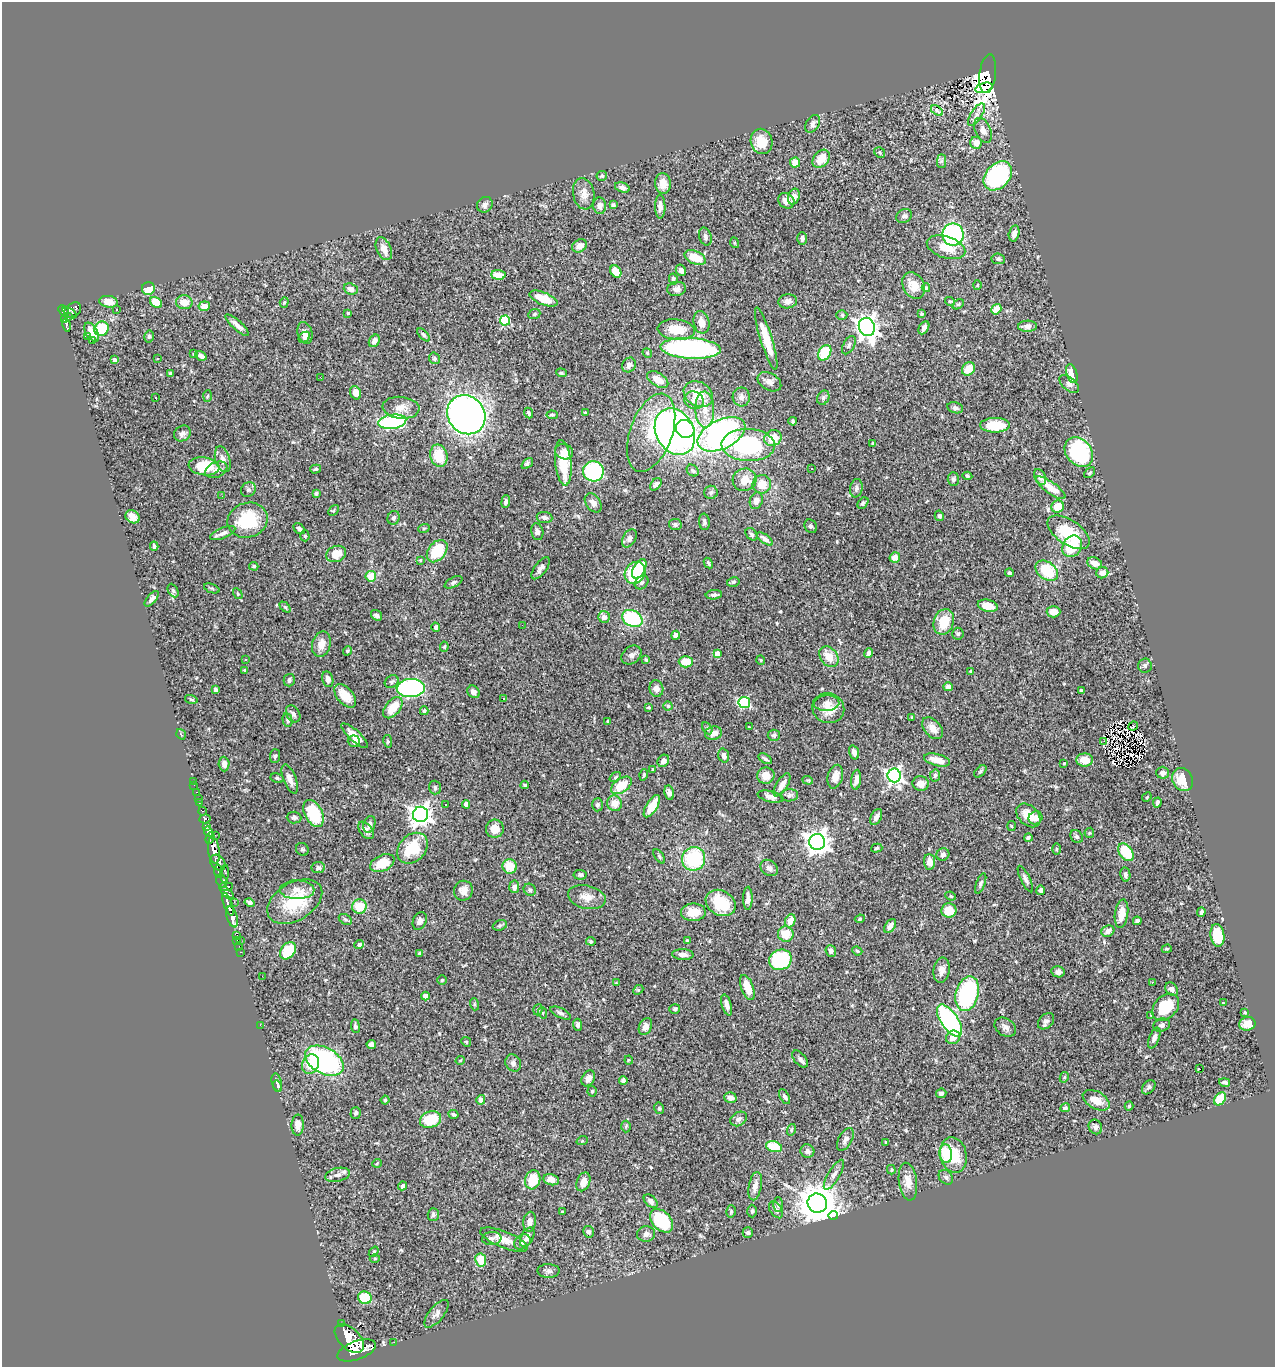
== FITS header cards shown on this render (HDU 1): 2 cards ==
NAXIS1  =                 1273
NAXIS2  =                 1365

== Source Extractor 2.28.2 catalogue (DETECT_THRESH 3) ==
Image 1273 x 1365 px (HDU 1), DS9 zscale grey, 1 PNG px = 1 image px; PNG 1277 x 1369 px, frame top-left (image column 1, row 1365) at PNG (2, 2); each listed source drawn as its Kron ellipse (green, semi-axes under 4 px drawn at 4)
Background 2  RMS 0.042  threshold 0.127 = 3 sigma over >= 5 px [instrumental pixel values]
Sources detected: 526; of the 526, the 500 brightest by FLUX_AUTO listed and drawn (26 fainter detections omitted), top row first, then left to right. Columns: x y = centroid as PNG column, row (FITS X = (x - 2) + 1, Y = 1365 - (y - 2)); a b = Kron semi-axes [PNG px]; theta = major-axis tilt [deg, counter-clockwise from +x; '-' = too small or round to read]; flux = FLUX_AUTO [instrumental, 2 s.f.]
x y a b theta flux
988 74 19 8 83 1000
984 88 9 5 16 21
937 111 7 2 -35 5.2
976 115 13 5 56 12
813 124 9 6 57 9.5
983 130 13 8 -67 17
762 141 13 10 -70 51
976 143 6 6 - 26
880 152 6 5 - 4.4
821 159 10 7 48 46
942 161 7 4 89 6
795 162 5 5 - 24
602 176 5 5 - 3.7
998 176 16 12 47 370
663 183 10 8 -83 33
622 187 7 5 -17 10
584 194 16 10 -80 24
794 197 8 5 71 15
786 201 8 7 - 18
485 205 8 7 - 10
613 205 4 4 - 5
600 206 8 6 -85 15
660 206 12 5 -90 16
904 216 8 6 33 8.8
1014 233 8 5 77 12
953 235 11 10 - 360
705 237 9 6 -74 8.3
802 238 6 5 - 8.8
735 243 5 3 - 2.5
579 246 8 6 35 22
946 247 20 10 -18 52
384 249 12 7 -65 25
695 258 11 6 -25 63
998 259 6 5 - 5.7
681 270 6 5 - 13
616 272 6 5 - 35
498 275 7 5 -3 29
673 279 5 4 - 7
977 285 5 3 - 3
914 286 14 10 -60 36
926 288 4 3 - 3.8
148 289 6 6 - 52
351 289 7 5 -21 17
677 289 9 7 8 13
543 299 15 6 -22 57
788 301 9 7 8 12
950 301 5 4 - 2.8
108 302 9 6 -9 23
156 302 6 5 - 54
184 302 8 7 - 30
284 302 5 4 - 3.3
958 304 6 4 29 3.9
204 306 5 5 - 28
117 309 3 2 - 4
996 309 5 4 - 40
64 310 6 4 -48 1100
73 310 9 6 38 970
70 313 8 4 -33 750
348 313 3 3 - 3.9
534 314 6 5 - 4.1
922 314 4 3 - 4.6
842 315 5 4 - 4.7
68 317 4 3 - 140
65 320 3 3 - 330
505 321 5 5 - 210
701 322 11 7 -78 26
66 325 6 3 -77 340
237 325 15 5 -41 16
1027 326 9 5 3 14
867 327 9 7 -67 2000
924 328 7 4 60 10
101 329 7 7 - 86
676 329 18 10 -5 63
92 332 10 5 -59 24
305 333 11 7 -74 21
424 335 8 4 -48 5.8
87 336 2 2 - 870
149 336 6 4 76 4.9
304 337 6 4 45 7.4
766 339 32 6 -73 67
92 341 2 2 - 4.1
374 341 6 5 - 14
849 345 10 5 61 7.2
690 348 30 10 -3 550
647 353 5 4 - 3.8
825 353 8 6 60 110
193 354 3 2 - 2.6
201 356 6 4 -33 10
157 358 3 3 - 4.2
434 358 6 5 - 5.9
114 360 4 4 - 15
629 365 8 6 57 9.9
968 369 7 6 - 37
171 373 4 3 - 4.7
561 373 5 4 - 4.3
1072 374 10 5 -74 37
320 377 2 2 - 4.2
658 379 11 6 -31 31
769 382 13 8 -30 15
1069 384 11 6 -40 11
356 393 7 5 -70 20
698 394 15 12 -31 67
207 396 6 4 86 3
155 397 3 2 - 3.3
741 397 9 8 - 14
823 398 7 6 - 6.3
694 400 10 8 -27 17
401 408 18 11 -5 31
955 408 8 5 -14 7.2
705 410 18 9 -87 40
529 413 5 4 - 6.1
585 413 3 3 - 4.1
466 415 20 18 -51 1700
552 415 5 3 - 3.7
793 421 4 3 - 5.3
392 422 14 7 8 390
995 425 14 7 1 92
685 429 9 8 - 160
675 432 24 19 -62 1300
651 433 41 21 70 140
182 434 9 7 36 11
721 434 25 14 26 920
773 438 9 7 25 53
873 443 4 3 - 2.8
748 445 27 16 -2 350
564 452 9 7 -18 14
1079 452 16 12 -51 310
439 456 11 8 -77 73
223 459 13 7 -73 18
563 463 23 8 -84 83
527 464 7 4 39 5
204 466 15 9 -7 96
811 468 3 2 - 4.9
316 469 5 4 - 4.7
216 470 11 7 23 16
693 470 6 5 - 6.2
593 471 10 10 - 270
1090 473 6 4 41 4.3
967 476 5 4 - 3.8
1040 477 8 5 -65 14
953 479 6 5 - 6
744 480 12 11 - 45
656 484 7 4 48 9.3
762 484 9 9 - 38
856 488 9 6 81 8.7
1051 488 18 5 -35 41
248 490 8 7 - 7.5
711 492 6 6 - 6.2
316 494 4 3 - 4
222 496 3 2 - 4.4
756 501 9 6 72 17
506 502 6 4 84 6.9
593 503 10 7 -54 15
863 503 6 4 50 5.4
1058 506 6 6 - 51
333 510 6 4 46 3.5
939 516 5 4 - 6.2
133 517 7 6 - 24
545 517 8 5 -6 8.7
394 518 7 6 - 6.7
248 520 20 17 19 140
704 522 8 5 -85 7
675 524 6 5 - 5.5
811 526 7 6 - 7
424 528 6 3 19 2.9
299 529 6 4 -44 8
537 532 8 6 -80 8.8
1069 532 24 12 -34 110
223 533 13 5 22 12
751 534 7 5 -50 6.8
305 536 5 4 - 4.3
629 538 10 6 60 10
765 539 9 4 -35 12
154 546 4 3 - 6.1
1072 546 11 9 56 93
437 551 12 8 51 99
336 554 10 8 19 41
895 557 5 5 - 24
420 560 3 3 - 2.5
708 563 5 3 - 4
1095 563 8 5 -24 22
254 566 5 4 - 3.5
541 568 13 6 54 12
639 569 10 6 61 140
1047 571 12 8 -37 110
635 573 11 10 - 170
1009 573 4 4 - 4.1
1102 573 6 5 - 21
371 576 5 5 - 55
454 582 10 5 29 5.9
733 582 6 5 - 5.3
642 583 7 6 - 7.9
212 588 8 2 -21 3.5
173 590 7 5 -62 5.6
238 594 6 3 -58 2.8
714 595 8 4 7 8.4
152 599 9 4 49 9.6
988 606 10 6 -12 39
285 607 6 4 -44 4.1
1053 612 7 6 - 28
376 615 6 5 - 8.6
604 617 6 5 - 15
632 618 10 8 -29 210
944 622 13 10 71 68
522 625 2 2 - 9.4
436 627 4 4 - 7.3
958 634 6 5 - 5.8
676 635 4 4 - 26
321 644 13 9 74 26
444 647 5 4 - 3.5
347 651 5 4 - 3.3
717 653 4 4 - 20
869 653 5 4 - 11
631 655 11 8 38 12
829 657 11 8 -53 39
246 659 3 2 - 4
646 660 4 3 - 4.6
761 660 5 4 - 2.7
686 662 7 6 - 52
1145 665 7 7 - 6.7
245 670 3 3 - 2.9
970 671 4 4 - 2.5
328 679 8 5 -77 14
289 680 6 5 - 8.3
392 682 7 6 - 6.5
948 687 4 4 - 11
411 688 14 9 3 600
656 689 8 7 - 16
216 690 4 4 - 13
1081 690 3 3 - 2.7
473 692 7 5 -45 11
345 696 14 8 -49 52
191 699 6 3 -14 3.6
503 699 3 3 - 3
744 702 6 5 - 260
827 703 13 8 3 17
668 706 4 4 - 4.2
648 707 4 3 - 3.2
393 708 12 7 51 62
828 708 16 15 - 41
424 711 4 3 - 4.1
293 714 9 6 -58 9.2
912 718 4 3 - 3
288 720 7 4 -79 4.7
608 721 3 3 - 4.5
1133 726 5 2 - 4.8
749 727 3 3 - 2.7
707 728 7 4 -61 4.9
932 728 13 8 -48 22
713 733 8 6 12 22
181 734 5 3 - 3.3
774 735 6 5 - 8
355 736 17 5 -42 28
354 741 6 6 - 7
388 741 6 4 -78 5
1104 741 2 2 - 3.9
854 752 7 4 -74 13
275 756 7 5 87 5.8
724 756 7 5 -71 10
765 759 7 3 -34 5.8
937 760 13 5 -14 36
1084 760 8 6 0 31
663 761 6 5 - 14
1064 763 3 3 - 3
224 764 7 5 -87 13
653 769 4 3 - 2.9
980 771 7 4 45 4.8
1162 773 6 6 - 13
644 775 5 3 - 3.5
894 775 7 6 - 780
935 775 6 5 - 6.5
766 776 8 8 - 27
615 777 6 4 37 4.2
835 777 12 7 74 24
277 778 7 4 -11 4.9
290 779 15 6 -69 18
808 780 5 4 - 3.3
856 780 10 4 84 20
1183 780 12 10 -59 54
193 781 2 2 - 22
921 783 8 7 - 20
194 785 2 2 - 10
525 785 4 3 - 4.2
621 785 11 7 36 76
782 785 13 5 58 23
435 787 7 6 - 6.3
196 792 3 2 - 57
669 793 7 4 -79 11
789 795 9 6 3 7.9
770 797 13 5 -13 13
1147 797 5 4 - 3.7
198 798 2 2 - 20
1157 802 5 3 - 6.6
199 803 3 2 - 80
615 803 8 7 - 27
466 804 4 4 - 25
446 805 3 2 - 7
597 805 6 5 - 6.4
652 806 13 5 58 60
202 811 4 3 - 480
314 814 14 8 -62 120
421 814 8 7 - 1900
1028 815 14 9 -43 46
294 817 7 6 - 6.7
876 817 9 5 64 11
1035 818 7 6 - 19
205 819 6 4 5 760
369 824 8 5 72 12
1012 826 5 3 - 2.7
206 827 4 3 - 1100
495 829 9 9 - 29
366 830 10 6 -51 13
208 832 5 4 - 2600
1089 833 5 5 - 3.3
215 835 2 2 - 36
1077 837 7 5 -43 6.5
210 838 6 3 69 1800
1028 838 4 3 - 4.3
817 842 8 8 - 2300
412 848 17 13 46 94
877 848 6 4 16 3.9
302 849 7 6 - 5.9
1056 849 5 3 - 3.3
214 850 13 5 -83 7800
1126 852 10 6 -56 97
943 855 6 6 - 8.2
659 856 8 4 -55 4.7
694 859 12 11 - 180
930 862 8 5 -85 23
218 863 9 6 -51 2500
382 863 13 8 24 59
510 866 7 7 - 53
318 868 7 5 8 7.8
769 868 9 7 -37 11
219 871 6 3 -87 1000
225 874 9 4 86 480
580 875 7 5 -6 5.3
1125 875 7 5 -81 8.2
1025 879 14 4 -64 10
222 881 7 5 -62 1900
981 883 11 4 69 6.9
226 887 7 4 4 1500
514 887 6 5 - 15
297 890 17 9 -1 25
530 890 6 5 - 5.8
1041 890 5 4 - 7.7
463 891 10 9 - 21
227 893 8 4 -41 1300
951 896 5 4 - 3.8
587 897 19 11 -13 30
748 898 11 4 89 12
234 902 2 2 - 29
295 902 30 19 31 130
249 903 5 3 - 7.1
721 903 16 12 -31 93
228 904 12 4 -71 3900
359 906 7 7 - 62
949 911 7 7 - 61
693 912 12 9 2 47
1201 912 5 4 - 7.2
1121 914 14 6 83 38
232 917 11 5 -73 3600
345 919 7 5 -31 5.4
860 919 5 4 - 3.5
420 921 9 6 65 10
790 921 7 5 66 31
1137 921 4 4 - 8.2
500 925 7 5 18 5.2
890 926 8 5 55 12
1108 931 6 5 - 14
786 934 8 7 - 47
236 935 4 3 - 83
1217 935 11 7 -81 91
237 940 3 2 - 57
240 940 3 2 - 35
591 941 5 4 - 3.7
687 941 4 4 - 7.6
359 944 5 4 - 6.2
239 946 2 2 - 35
1167 949 5 3 - 3
288 951 9 6 53 110
831 951 6 5 - 9.7
857 951 5 4 - 3.5
241 952 3 2 - 60
420 953 4 3 - 3.9
683 955 10 5 -3 15
780 960 11 10 - 200
942 970 12 8 82 19
1058 972 7 5 -11 12
262 976 3 2 - 4.4
442 980 5 5 - 3.6
1152 982 3 2 - 6.4
616 983 4 4 - 2.4
747 987 13 6 -69 55
1172 989 7 5 -48 11
638 990 5 4 - 3.6
967 994 18 11 75 320
425 996 4 4 - 26
1223 1003 3 3 - 3.2
474 1004 6 4 -72 3.3
727 1005 11 5 -74 14
1166 1007 15 11 45 88
675 1009 5 5 - 4.7
538 1010 6 4 71 3.9
1245 1012 4 3 - 3.7
543 1013 6 3 -71 3.2
561 1013 11 5 -25 8.1
1151 1015 2 2 - 2.6
950 1020 19 8 -56 420
1046 1021 9 6 46 10
1247 1024 8 6 11 27
260 1025 2 2 - 22
578 1025 6 4 -86 7.5
1162 1025 8 6 19 8.2
355 1026 7 4 -83 7.3
645 1026 9 6 67 17
1005 1027 11 8 -33 13
953 1037 7 6 - 20
1154 1038 11 5 68 11
466 1042 5 4 - 3.2
371 1044 4 4 - 9.9
800 1059 10 5 -48 8.8
460 1060 5 3 - 2.7
629 1060 4 4 - 2.7
324 1061 21 13 -29 520
513 1063 9 7 -59 9.9
310 1064 10 8 65 51
1200 1069 4 2 - 29
1064 1077 5 4 - 3.8
588 1078 8 6 59 17
623 1081 4 4 - 7.5
277 1082 9 5 -78 6.9
1225 1082 5 3 - 7.8
278 1086 6 4 -71 4.4
1149 1087 8 5 50 6.5
592 1091 5 4 - 3.6
941 1093 5 4 - 7.6
785 1097 8 4 -61 6.4
730 1098 6 5 - 17
1220 1099 7 5 52 86
385 1100 4 4 - 3.3
481 1100 5 4 - 20
1096 1100 14 8 -29 34
1129 1106 4 4 - 3.4
659 1108 6 4 -76 4.8
1065 1108 5 4 - 5.1
356 1113 6 5 - 7
453 1115 5 4 - 6.2
739 1119 9 6 31 11
431 1120 11 8 19 91
298 1125 10 6 88 20
626 1126 6 5 - 4.2
1095 1127 7 6 - 7.5
791 1130 6 4 74 3.9
845 1139 12 6 60 13
582 1141 6 3 18 2.8
886 1142 3 2 - 2.8
774 1147 8 5 -15 88
807 1151 7 6 - 11
946 1154 9 6 -82 91
953 1155 18 13 -78 79
377 1163 5 3 - 2.4
891 1170 5 3 - 3.7
338 1175 12 6 13 15
834 1175 17 6 59 14
946 1177 8 6 -48 7.7
533 1180 9 7 74 68
551 1180 8 5 -12 18
583 1182 10 6 66 24
908 1182 19 9 -82 30
402 1186 4 4 - 11
755 1186 14 6 78 16
651 1201 8 5 -44 10
817 1203 10 9 - 7800
778 1205 7 4 -90 5.3
776 1210 9 6 -57 11
731 1211 6 4 75 4.7
752 1211 6 4 -88 5.3
562 1212 4 3 - 3.3
433 1214 6 5 - 6.6
833 1215 5 4 - 500
662 1221 13 9 -48 170
530 1222 10 6 82 20
589 1232 6 5 - 8.5
748 1232 5 5 - 6.2
646 1234 9 7 6 11
527 1237 10 6 62 14
492 1238 9 6 4 8.8
504 1240 25 8 -22 34
522 1242 9 6 33 9.4
374 1252 6 4 52 4.4
375 1258 5 3 - 2.6
481 1260 6 5 - 56
549 1271 11 7 0 11
365 1298 7 6 - 96
436 1314 17 7 50 14
341 1323 3 2 - 44
349 1338 18 10 -44 15000
394 1342 2 2 - 20
357 1350 20 9 20 14000
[26 fainter detections neither listed nor drawn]